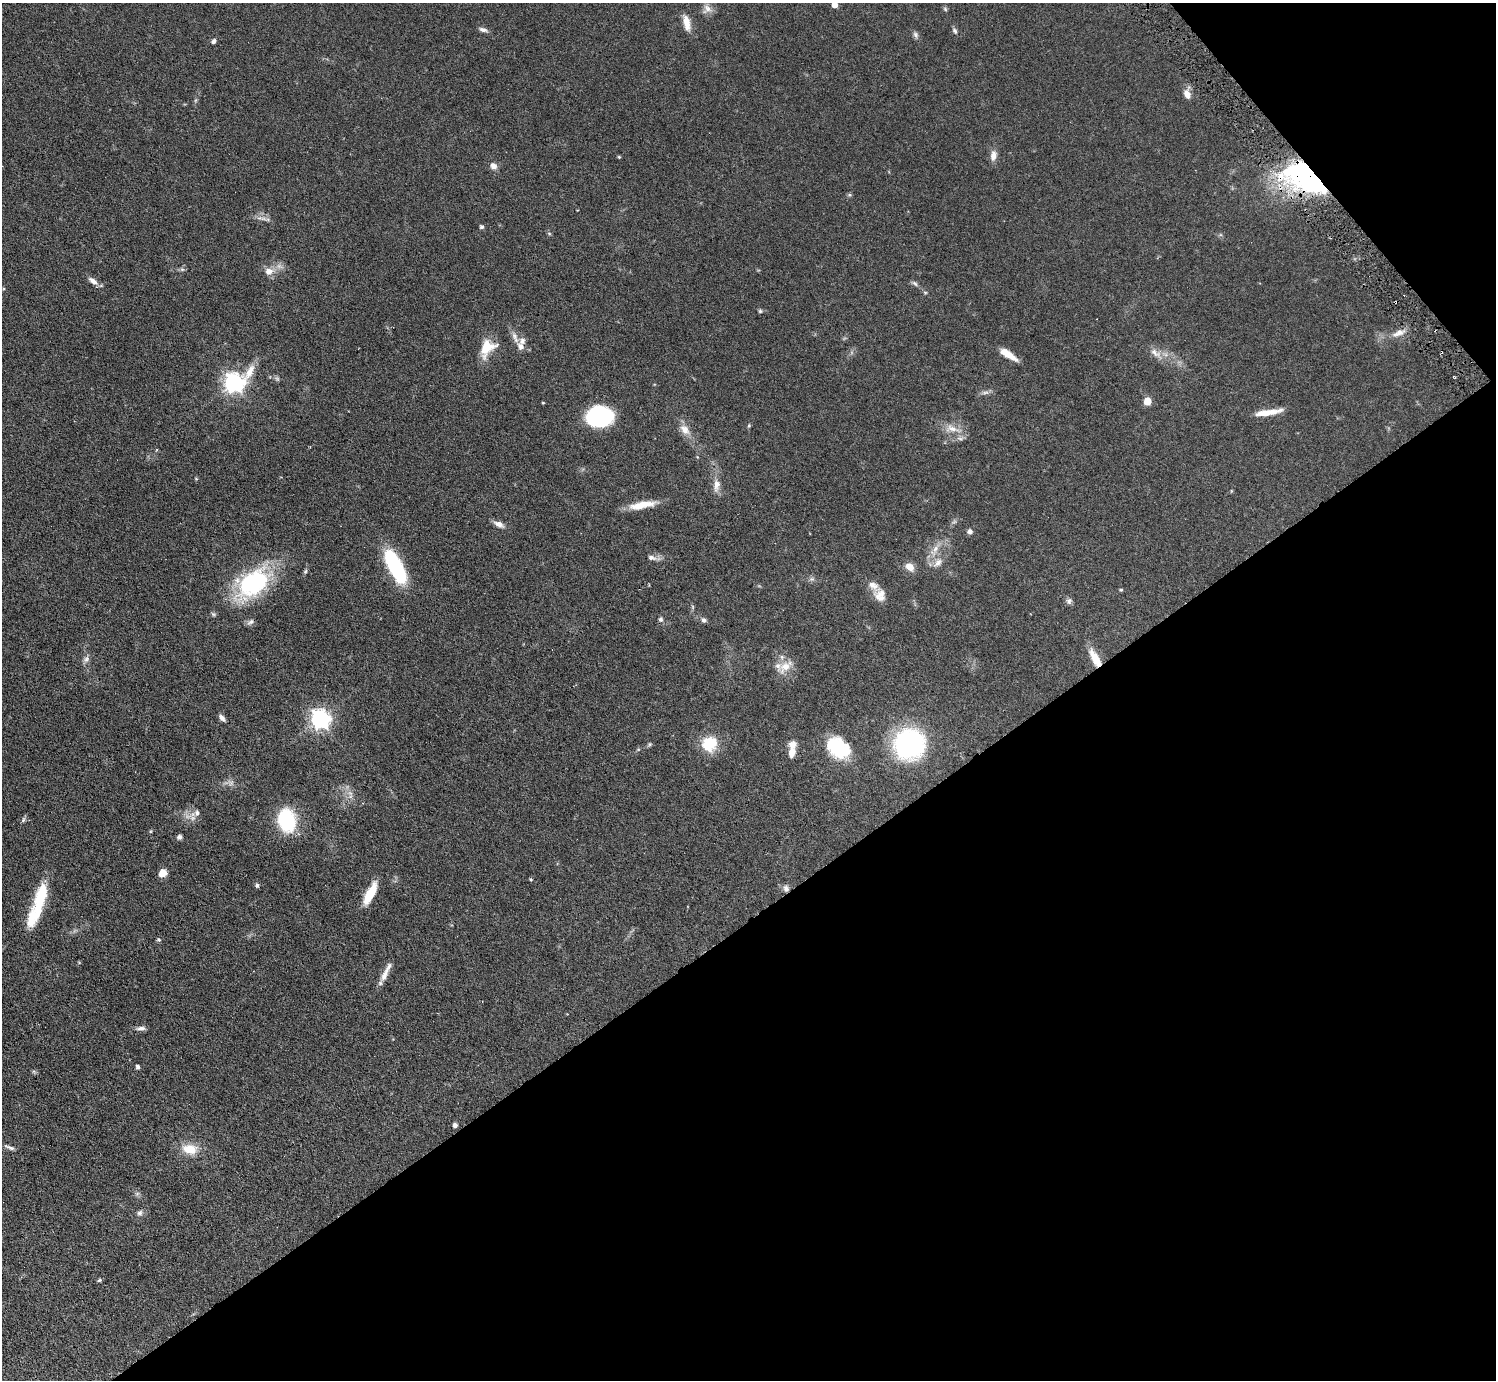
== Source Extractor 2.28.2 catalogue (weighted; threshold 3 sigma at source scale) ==
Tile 12 of 4 x 4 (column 4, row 3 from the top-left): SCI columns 4484-5977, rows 1677-3054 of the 5977 x 5967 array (HDU 1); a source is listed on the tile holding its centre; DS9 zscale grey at full resolution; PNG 1498 x 1382 px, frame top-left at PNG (2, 3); no overlay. Shown black and unused: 37% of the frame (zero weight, under 3 of 6 exposures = <1% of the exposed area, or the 3 px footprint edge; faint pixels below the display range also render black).
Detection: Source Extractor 2.28.2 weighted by HDU 2 'WHT'; one run over the whole footprint, this tile lists its part. Background 0.0941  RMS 0.0047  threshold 0.0192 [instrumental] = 3 sigma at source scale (4.09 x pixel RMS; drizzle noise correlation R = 1.36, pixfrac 0.8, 0.05/0.05 arcsec/px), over >= 5 px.
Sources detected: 97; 1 too faint to see at this stretch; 4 inside a brighter object's white glare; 1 cosmic-ray / hot-pixel residue — not listed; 5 inside a brighter listed object's ellipse — not listed separately; the other 86 listed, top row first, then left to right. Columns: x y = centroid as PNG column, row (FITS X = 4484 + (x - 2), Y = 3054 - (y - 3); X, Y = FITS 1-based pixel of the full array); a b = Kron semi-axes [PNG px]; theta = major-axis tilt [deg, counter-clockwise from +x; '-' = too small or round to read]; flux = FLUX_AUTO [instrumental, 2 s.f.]
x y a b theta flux
834 5 4 4 - 3.8
707 9 13 11 56 2.6
945 9 7 4 -46 0.56
687 23 19 8 -79 4.5
483 30 11 5 -16 1.5
955 31 9 5 -59 0.93
915 34 8 7 - 1.1
213 41 6 5 - 1.1
1187 94 14 8 -87 2.8
993 155 14 8 84 2.7
619 157 4 4 - 0.41
493 166 8 7 - 2.2
1312 180 23 18 -36 95
849 195 6 4 17 0.57
260 218 12 4 0 1.3
482 227 5 4 - 0.93
549 233 6 4 -20 0.45
182 269 7 4 0 0.71
269 271 11 9 4 3.2
93 281 14 6 -36 2.3
915 283 9 5 -44 0.98
925 292 6 3 -19 0.47
760 311 5 5 - 0.55
1398 333 19 8 21 3.5
515 338 18 6 -67 2.6
487 348 21 14 51 9.1
1155 353 18 8 -35 3.3
1008 354 20 6 -33 6
277 379 8 4 -45 0.73
234 383 10 7 33 200
985 392 7 4 19 0.92
1147 401 5 5 - 10
543 403 4 3 - 0.35
1268 412 33 6 9 5.9
599 416 21 15 0 50
749 426 6 4 70 0.5
952 429 18 7 -17 4
685 430 17 10 -49 3.9
196 479 4 4 - 0.38
717 485 19 8 85 3.7
642 505 33 8 10 7.2
499 524 14 7 -22 2.3
970 531 6 6 - 1.3
935 549 12 7 66 2.8
651 558 12 6 -16 1.6
938 563 15 8 42 2.9
395 566 32 11 -62 44
910 567 10 7 -44 4
812 579 7 5 -42 0.86
253 583 41 25 42 44
1121 590 4 4 - 0.45
880 595 17 15 -75 4.5
1069 601 8 7 - 1.1
661 619 7 6 - 0.91
703 620 7 6 - 0.98
251 622 10 6 39 1.2
1095 658 23 8 -62 6.6
86 659 10 7 53 1.5
786 666 21 11 28 5.3
222 718 9 5 -50 1.5
320 719 7 7 - 190
709 743 21 17 -15 10
650 744 6 4 90 0.53
909 744 25 25 - 65
838 748 29 20 -34 20
792 752 11 7 80 3.7
231 783 9 3 58 0.81
197 813 9 7 76 1.8
23 820 7 5 72 0.79
287 820 19 13 -77 36
179 837 6 6 - 1
163 873 8 7 - 3.8
531 879 4 3 - 0.46
257 885 6 5 - 0.7
786 888 8 7 - 1.6
371 892 21 10 64 8.7
38 905 50 13 69 19
159 940 5 5 - 0.62
385 974 24 7 67 3.7
141 1028 13 5 4 1.4
138 1067 4 4 - 1.3
455 1125 5 5 - 1.3
10 1147 14 4 -21 1.2
190 1149 19 13 -10 7.7
140 1213 8 6 47 1.2
99 1280 6 4 44 0.55
Overlapping masked pixels (flux is a lower limit): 3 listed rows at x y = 1312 180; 1095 658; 786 888
Isophote crosses this tile's border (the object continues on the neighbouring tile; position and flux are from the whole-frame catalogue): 2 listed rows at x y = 834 5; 38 905